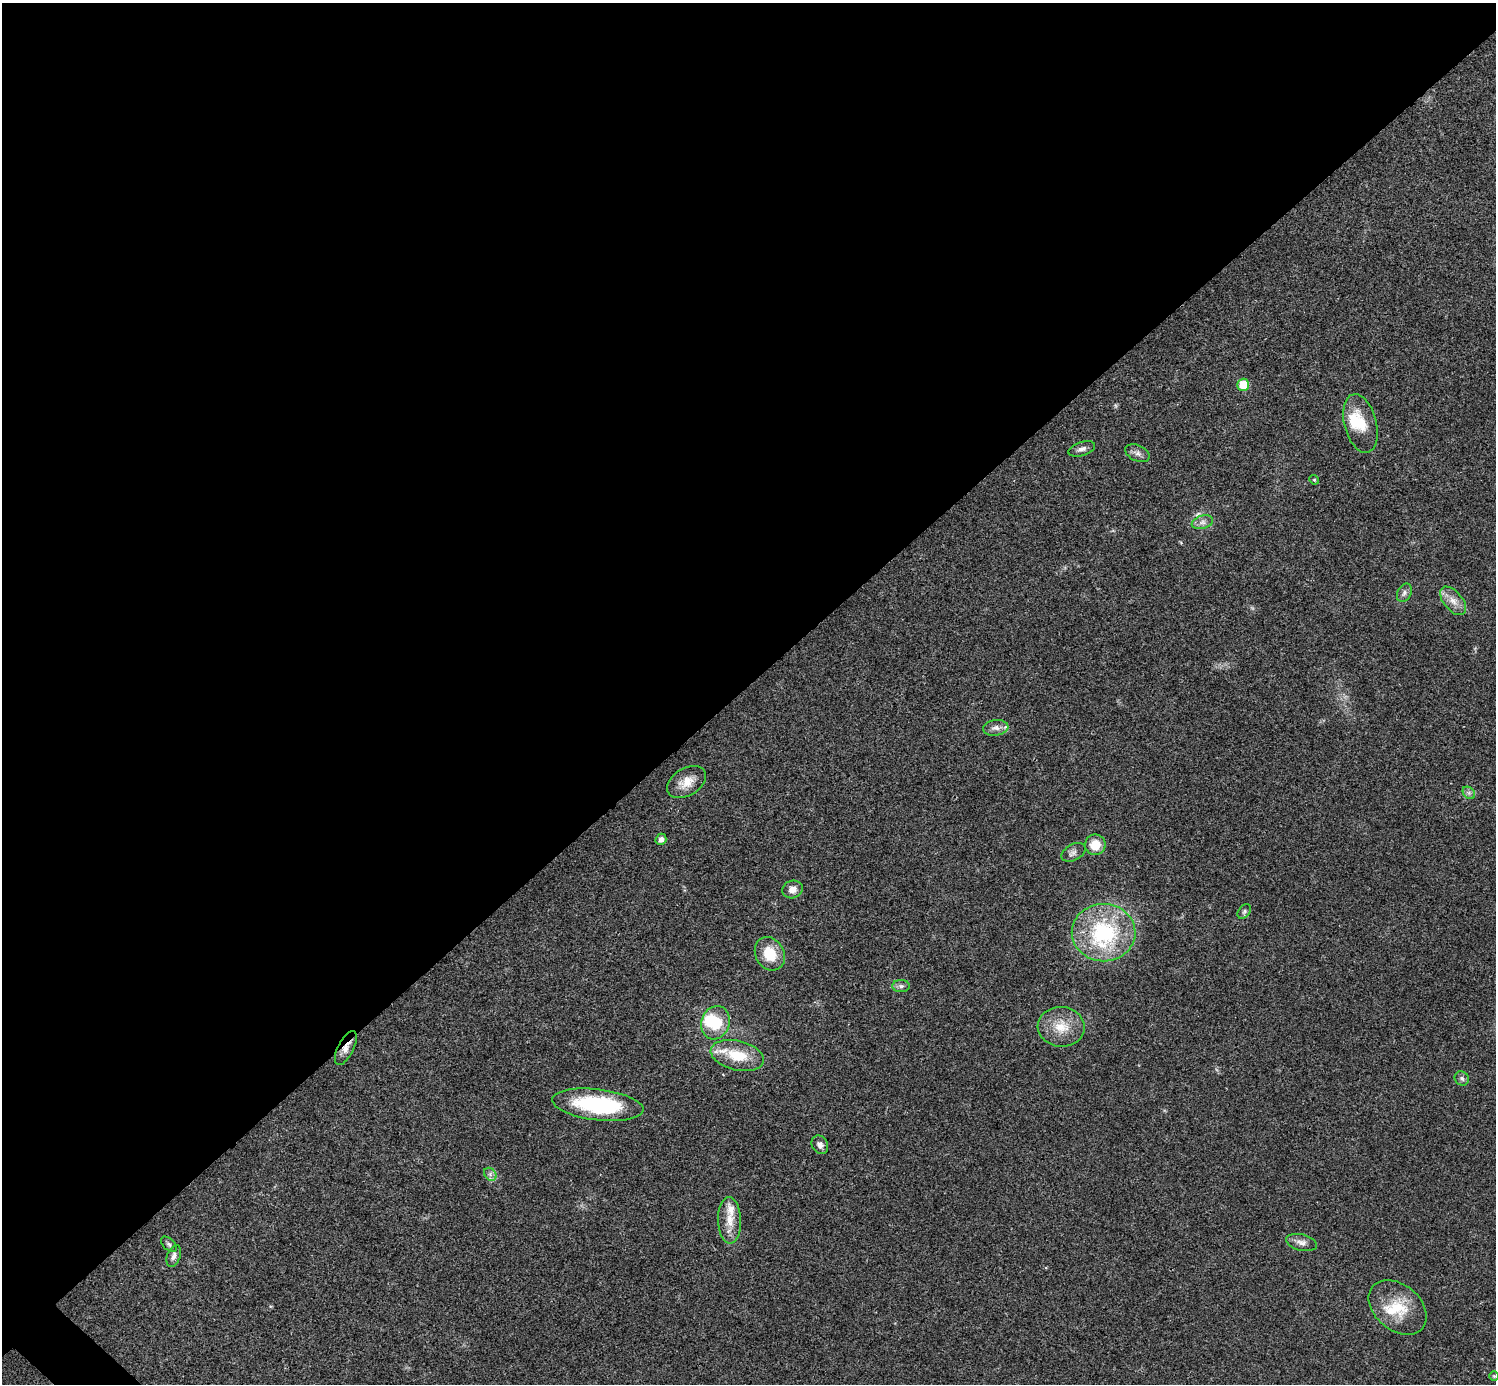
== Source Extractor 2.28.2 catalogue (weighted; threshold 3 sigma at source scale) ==
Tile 2 of 4 x 4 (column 2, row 1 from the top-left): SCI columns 1498-2991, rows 4304-5685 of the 5986 x 5986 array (HDU 1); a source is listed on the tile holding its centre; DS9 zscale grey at full resolution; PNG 1498 x 1386 px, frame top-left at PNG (2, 3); each listed source drawn as its Kron ellipse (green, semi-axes under 4 px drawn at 4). Shown black and unused: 50% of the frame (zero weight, under 3 of 4 exposures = <1% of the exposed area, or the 3 px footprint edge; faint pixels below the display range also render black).
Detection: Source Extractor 2.28.2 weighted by HDU 2 'WHT'; one run over the whole footprint, this tile lists its part. Background 0.0221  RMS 0.0041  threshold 0.0185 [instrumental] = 3 sigma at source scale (4.5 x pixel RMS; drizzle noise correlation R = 1.50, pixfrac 1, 0.05/0.05 arcsec/px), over >= 5 px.
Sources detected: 38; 2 inside a brighter object's white glare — neither listed nor drawn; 3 inside a brighter listed object's ellipse — not listed separately; the other 33 listed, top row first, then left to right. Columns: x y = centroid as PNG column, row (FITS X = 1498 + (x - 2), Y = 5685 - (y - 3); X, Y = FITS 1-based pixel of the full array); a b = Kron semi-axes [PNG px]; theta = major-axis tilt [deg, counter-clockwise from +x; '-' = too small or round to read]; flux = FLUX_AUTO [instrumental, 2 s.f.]
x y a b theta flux
1243 385 6 6 - 9.5
1360 423 30 16 -76 9.6
1082 449 14 6 18 1.9
1137 453 13 8 -25 1.9
1314 480 5 4 - 0.52
1202 522 11 6 17 1.9
1404 593 10 6 64 1.6
1453 601 17 9 -50 3.9
996 728 13 8 7 2.4
687 782 21 13 31 5.9
1469 793 7 5 -45 1.1
661 839 6 5 - 1.9
1095 845 10 10 - 7
1074 852 13 8 29 1.8
793 889 10 8 19 2.8
1244 911 8 5 50 0.98
1104 933 32 29 0 41
770 954 17 14 -60 10
901 986 9 6 0 1.3
715 1023 17 14 72 12
1061 1027 23 20 -4 9.8
346 1048 18 8 63 3.3
737 1055 27 15 -14 13
1462 1078 7 6 - 1.2
598 1105 46 15 -7 39
820 1145 10 7 -61 1.9
490 1174 7 5 -47 1.3
729 1220 23 11 -88 6.4
1301 1243 16 8 -13 2.4
169 1244 9 5 -45 1
174 1256 11 6 71 1.9
1398 1307 32 23 -40 15
1494 1376 5 5 - 0.49
Overlapping masked pixels (flux is a lower limit): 1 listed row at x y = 346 1048